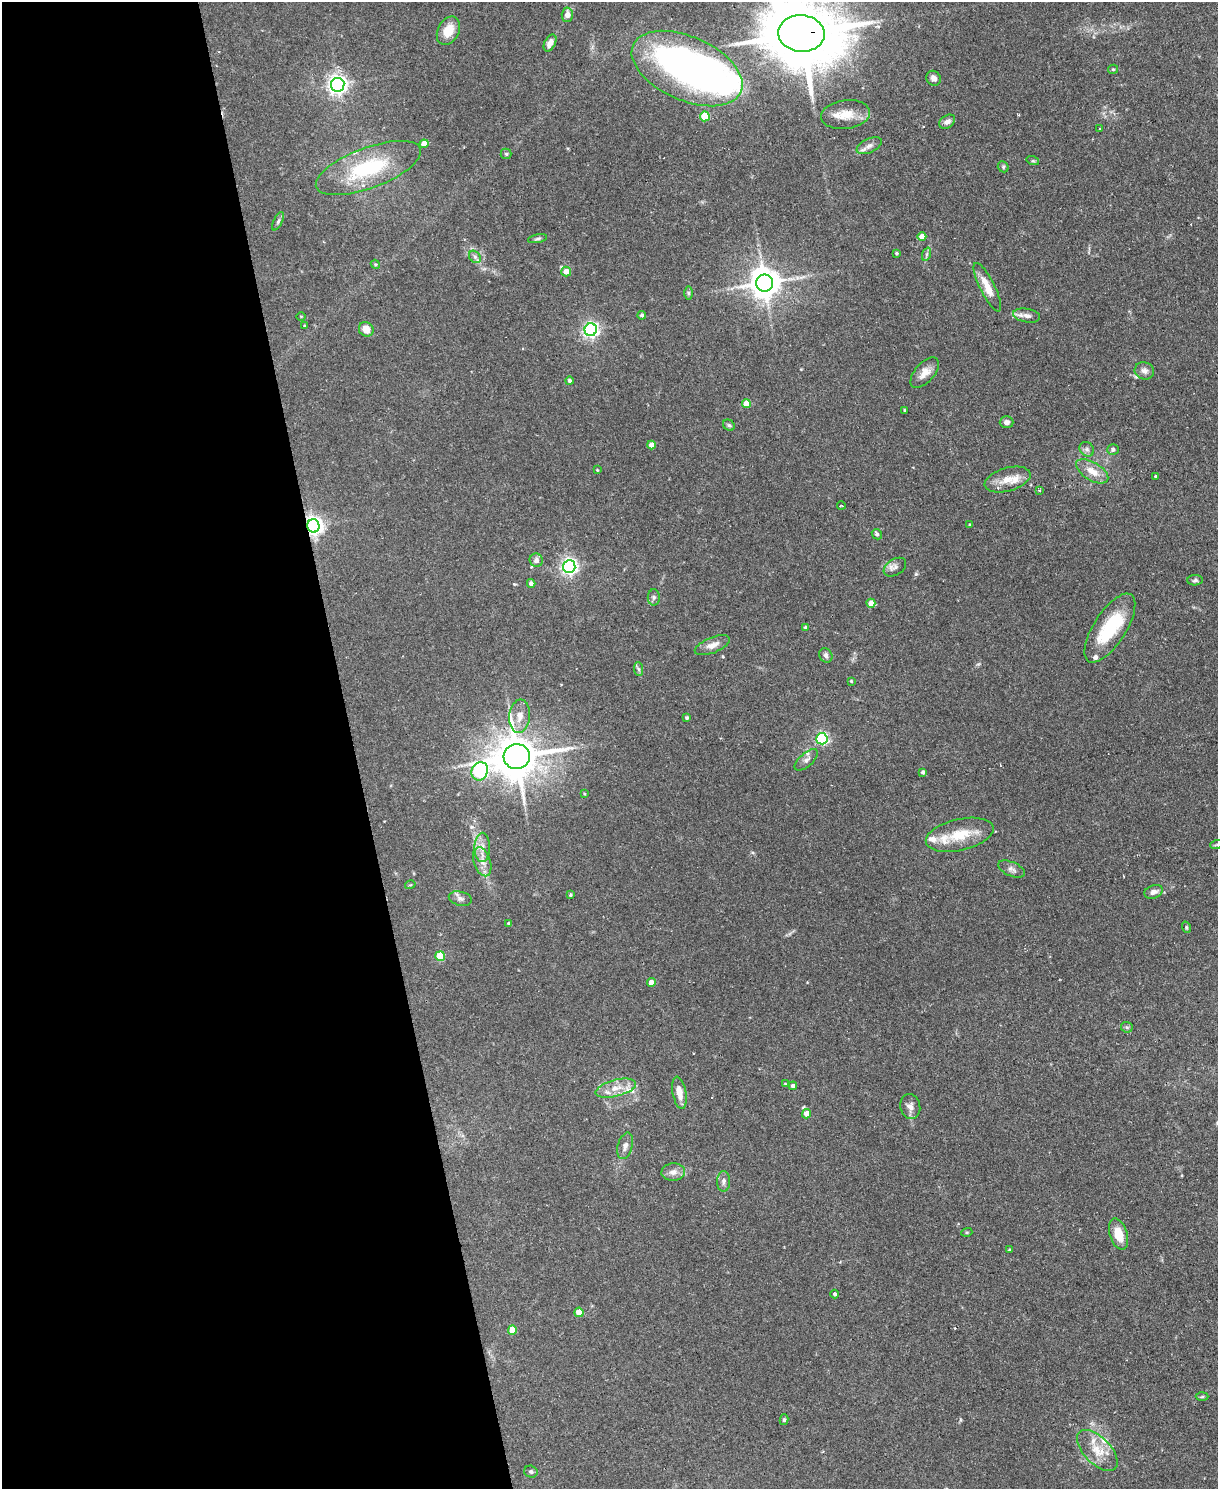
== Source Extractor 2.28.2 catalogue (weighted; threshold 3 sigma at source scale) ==
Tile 5 of 4 x 3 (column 1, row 2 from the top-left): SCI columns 1-1216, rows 1735-3221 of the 4865 x 4839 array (HDU 1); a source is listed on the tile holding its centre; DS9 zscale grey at full resolution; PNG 1220 x 1491 px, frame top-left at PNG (2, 2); each listed source drawn as its Kron ellipse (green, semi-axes under 4 px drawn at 4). Shown black and unused: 29% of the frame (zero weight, under 2 of 3 exposures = <1% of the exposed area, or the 3 px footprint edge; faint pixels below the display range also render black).
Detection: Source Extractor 2.28.2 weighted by HDU 2 'WHT'; one run over the whole footprint, this tile lists its part. Background 0.0867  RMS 0.0058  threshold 0.0261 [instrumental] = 3 sigma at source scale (4.5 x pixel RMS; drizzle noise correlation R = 1.50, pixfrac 1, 0.05/0.05 arcsec/px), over >= 5 px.
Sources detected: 120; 3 inside a brighter object's white glare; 2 cosmic-ray / hot-pixel residue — neither listed nor drawn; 7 inside a brighter listed object's ellipse — not listed separately; the other 108 listed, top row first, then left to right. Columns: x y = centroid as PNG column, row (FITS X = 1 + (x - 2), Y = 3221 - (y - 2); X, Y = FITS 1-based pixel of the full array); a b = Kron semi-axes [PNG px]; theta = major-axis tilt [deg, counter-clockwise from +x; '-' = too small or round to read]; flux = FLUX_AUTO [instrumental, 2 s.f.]
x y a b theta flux
567 15 7 5 87 3.3
448 31 15 10 62 9.2
801 33 23 18 -5 6300
550 43 9 5 62 3.6
687 68 59 32 -24 230
1113 69 5 4 - 0.7
933 78 8 7 - 2.5
338 85 7 6 - 290
845 115 24 14 7 10
705 116 5 5 - 19
947 122 9 6 36 2.7
1100 128 3 2 - 0.75
424 144 4 4 - 6.5
869 146 13 7 25 3.1
506 154 5 5 - 0.89
1033 161 6 4 -17 0.83
1003 167 6 5 - 0.8
368 168 55 20 20 46
278 221 10 4 64 1.3
922 237 4 4 - 4.7
537 239 10 4 12 1.1
896 253 3 3 - 0.78
927 254 7 4 71 1
475 257 7 5 -47 1.5
375 264 5 3 - 0.64
566 271 5 5 - 5.1
765 283 8 8 - 1000
987 287 27 7 -64 9.1
688 293 6 4 -90 0.9
642 315 4 4 - 1.2
301 316 4 3 - 0.48
1027 316 13 7 -11 2.9
304 326 4 3 - 0.61
366 329 8 7 - 6.5
591 330 6 6 - 170
1144 371 10 8 -22 2.9
925 373 18 9 48 5.5
569 381 4 4 - 1.4
746 404 4 4 - 9.8
905 410 3 3 - 0.66
1007 422 7 6 - 2.4
729 425 6 5 - 1.1
651 445 4 4 - 4.4
1087 449 8 6 -45 1.7
1113 449 6 5 - 1.6
597 470 4 3 - 0.45
1092 471 18 9 -31 7.6
1155 476 3 3 - 1.7
1008 479 24 11 16 7.9
1039 490 3 3 - 0.64
841 506 4 3 - 0.58
970 525 3 3 - 0.78
313 526 6 6 - 300
877 534 5 4 - 1.5
536 560 7 6 - 2.7
569 566 6 6 - 190
895 567 12 8 33 2.7
1195 580 8 5 2 1.3
531 583 4 4 - 2
654 597 8 6 90 1.5
871 603 4 4 - 6.6
805 627 4 4 - 0.69
1110 628 40 16 57 32
712 645 19 7 22 4.7
826 655 7 6 - 1.9
638 669 7 4 -87 1.1
851 681 3 3 - 0.6
520 716 17 10 83 6.2
687 718 3 3 - 1.1
822 739 5 5 - 85
517 757 13 12 - 2000
806 760 14 6 41 2.7
480 771 9 8 - 100
923 772 4 3 - 1.3
584 794 4 3 - 0.46
960 835 34 15 13 18
1216 845 6 3 19 0.69
482 847 14 8 88 4.7
482 862 15 8 -72 4.9
1011 869 14 7 -23 2.6
410 885 5 3 - 0.55
1154 892 9 6 20 3
570 895 4 4 - 0.59
460 899 11 7 -14 2.3
508 923 4 3 - 0.5
1186 927 6 3 -72 0.69
440 956 5 5 - 21
651 983 4 4 - 5.5
1127 1027 6 5 - 0.98
785 1084 4 3 - 0.46
793 1086 4 4 - 1.6
616 1088 21 8 14 7.5
679 1093 16 6 -79 6.4
910 1107 12 10 -78 3.2
807 1114 4 4 - 5.8
625 1146 13 7 74 2.9
673 1172 12 8 4 3.6
724 1181 10 6 89 2.1
967 1232 5 3 - 0.59
1118 1234 16 8 -73 9.9
1010 1250 4 3 - 0.76
835 1294 4 4 - 1.1
579 1312 4 4 - 11
512 1330 5 4 - 9.9
1202 1397 6 4 2 0.88
784 1420 5 4 - 0.94
1097 1450 26 13 -46 11
531 1472 6 6 - 1.2
Overlapping masked pixels (flux is a lower limit): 2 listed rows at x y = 801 33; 313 526
Isophote crosses this tile's border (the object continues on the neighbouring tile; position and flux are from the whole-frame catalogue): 2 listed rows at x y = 801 33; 687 68
Unlisted compact peaks at least as high as the median listed source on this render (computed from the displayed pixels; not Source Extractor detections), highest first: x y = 916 574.